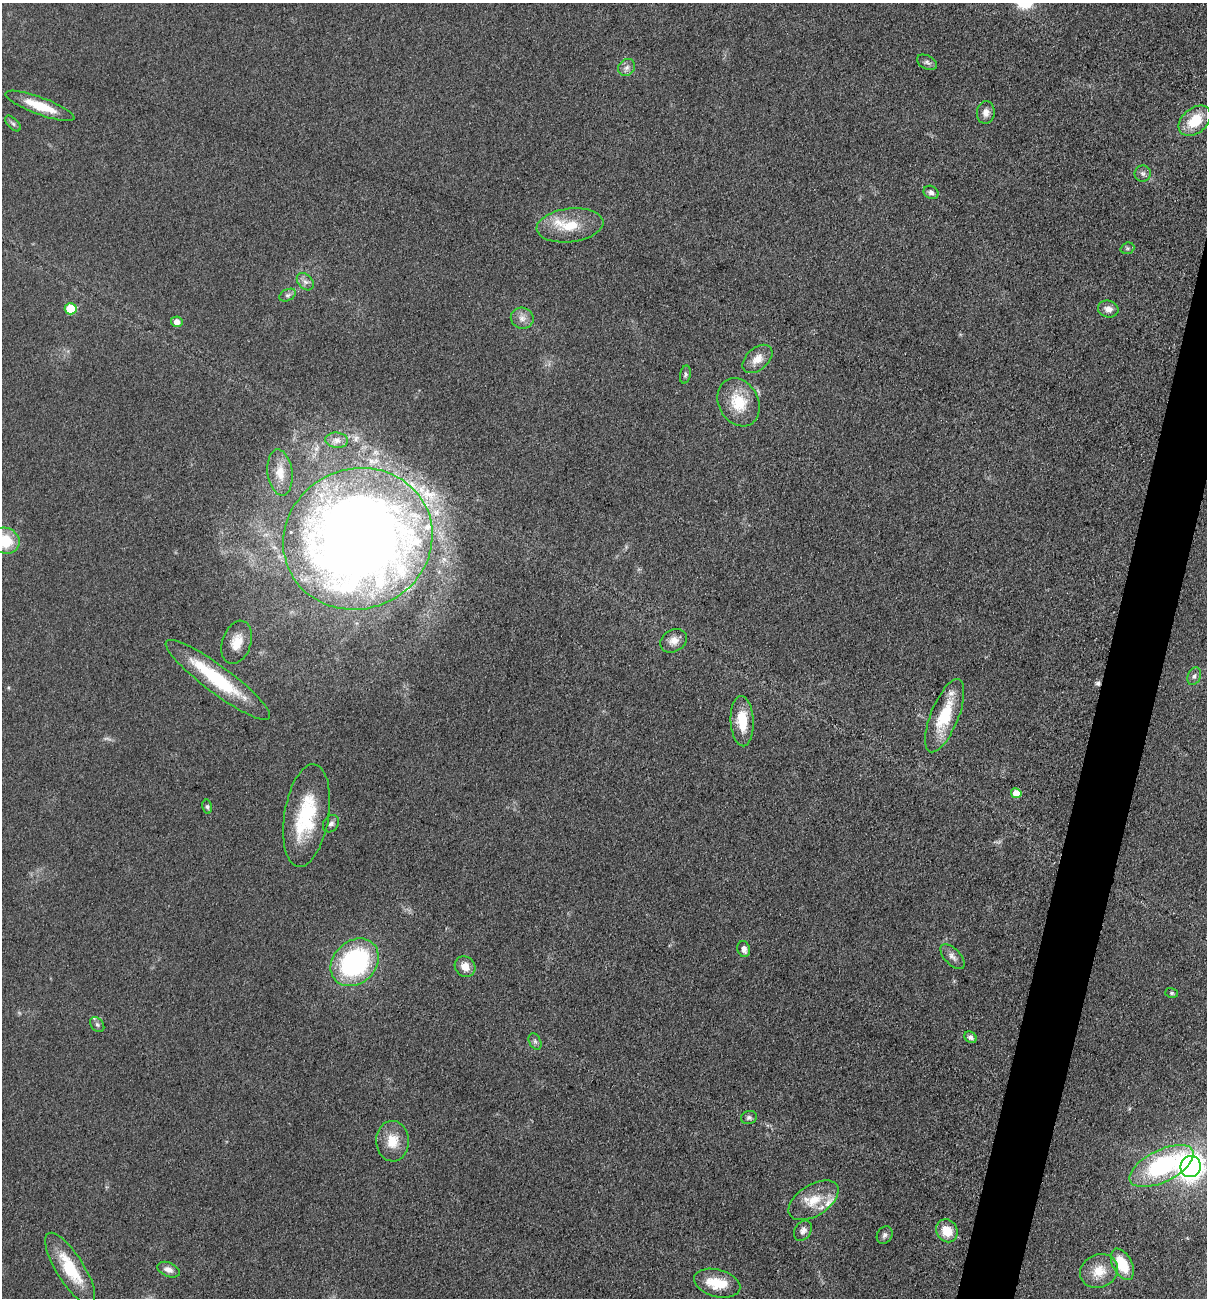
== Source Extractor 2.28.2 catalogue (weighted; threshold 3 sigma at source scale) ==
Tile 10 of 4 x 4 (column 2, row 3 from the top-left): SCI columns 1387-2591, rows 1298-2593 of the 5254 x 5200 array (HDU 1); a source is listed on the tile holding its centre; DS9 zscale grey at full resolution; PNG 1209 x 1300 px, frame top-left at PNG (2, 3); each listed source drawn as its Kron ellipse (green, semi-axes under 4 px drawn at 4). Shown black and unused: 3% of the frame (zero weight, under 3 of 5 exposures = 3% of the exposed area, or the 3 px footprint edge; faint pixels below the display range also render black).
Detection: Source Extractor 2.28.2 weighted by HDU 2 'WHT'; one run over the whole footprint, this tile lists its part. Background 0.119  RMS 0.008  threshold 0.0358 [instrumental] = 3 sigma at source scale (4.5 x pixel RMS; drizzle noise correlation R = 1.50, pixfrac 1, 0.05/0.05 arcsec/px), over >= 5 px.
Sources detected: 64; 2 too faint to see at this stretch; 1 cosmic-ray / hot-pixel residue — neither listed nor drawn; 7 inside a brighter listed object's ellipse — not listed separately; the other 54 listed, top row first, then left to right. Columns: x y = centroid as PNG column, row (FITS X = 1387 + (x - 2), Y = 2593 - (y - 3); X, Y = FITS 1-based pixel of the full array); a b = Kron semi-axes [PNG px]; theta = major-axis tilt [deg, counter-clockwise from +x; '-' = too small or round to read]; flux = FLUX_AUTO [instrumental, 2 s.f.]
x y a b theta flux
927 62 11 6 -28 2.6
627 67 9 8 - 3.9
40 106 36 8 -20 24
986 113 11 9 85 5.4
1195 121 18 12 41 25
13 124 10 5 -46 2.2
1143 174 8 8 - 2.9
931 192 8 6 -28 2.9
570 225 33 17 7 26
1127 248 7 5 20 1.6
305 282 10 7 -47 3.7
288 295 9 5 26 2.4
71 309 6 5 - 36
1108 309 10 8 -15 5.3
522 318 11 10 - 5.9
177 322 6 5 - 6.1
757 359 17 11 41 9.9
685 375 9 5 78 1.8
738 402 25 20 -61 27
337 440 11 7 -6 4.4
280 473 23 12 -83 12
358 539 75 70 23 1300
5 541 15 13 -20 30
674 641 14 11 30 7
237 642 22 14 71 15
1194 676 9 6 68 3
218 680 64 13 -37 63
945 716 39 14 68 36
742 721 25 11 -87 21
1016 793 5 5 - 13
207 807 7 5 -79 1.6
306 815 52 22 81 59
331 824 9 7 52 3.1
744 949 8 6 -76 4.3
953 957 15 8 -47 4.7
355 962 26 21 44 130
465 967 11 9 -44 8.6
1172 993 6 5 - 1.4
97 1025 8 6 -49 2.3
970 1037 6 5 - 2.9
535 1041 9 5 -63 2.3
749 1118 8 6 15 2.2
392 1141 20 16 -89 16
1162 1166 35 16 26 110
1191 1167 11 10 - 520
814 1200 28 15 33 21
803 1231 11 8 56 4.1
947 1231 12 10 -58 15
885 1235 9 7 56 2.9
1122 1264 17 9 -62 26
70 1269 41 14 -58 39
168 1270 12 7 -23 4.8
1099 1271 19 16 24 17
717 1283 24 13 -15 21
Isophote crosses this tile's border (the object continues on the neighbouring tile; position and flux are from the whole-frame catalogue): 1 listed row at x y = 5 541